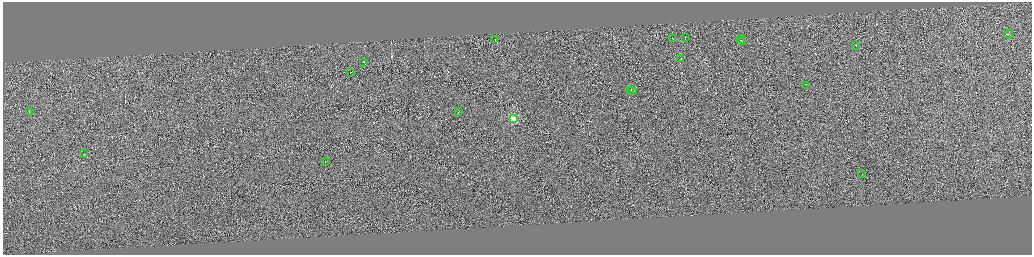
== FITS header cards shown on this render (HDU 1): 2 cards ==
NAXIS1  =                 4117
NAXIS2  =                 1012

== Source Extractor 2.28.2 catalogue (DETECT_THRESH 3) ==
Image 4117 x 1012 px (HDU 1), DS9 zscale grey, zoomed out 1/4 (1 PNG px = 4 x 4 image px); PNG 1034 x 257 px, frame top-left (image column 1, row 1009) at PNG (3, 2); each listed source drawn as its Kron ellipse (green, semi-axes under 4 px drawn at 4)
Background -0.0403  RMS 3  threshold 8.91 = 3 sigma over >= 5 px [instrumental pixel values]
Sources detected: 350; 330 cannot appear on this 1/4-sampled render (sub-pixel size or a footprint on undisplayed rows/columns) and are neither listed nor drawn; the other 20 listed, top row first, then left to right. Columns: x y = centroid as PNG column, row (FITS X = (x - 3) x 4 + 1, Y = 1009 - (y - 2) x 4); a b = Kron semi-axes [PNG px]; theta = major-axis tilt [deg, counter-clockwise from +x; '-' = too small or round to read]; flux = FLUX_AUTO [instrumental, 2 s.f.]
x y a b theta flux
1009 34 4 1 - 17000
686 37 2 1 - 5300
673 38 2 1 - 7600
495 39 2 1 - 6100
741 39 4 1 - 17000
742 40 2 1 - 18000
743 41 4 1 - 15000
856 45 2 1 - 5700
681 58 2 1 - 5800
364 62 2 1 - 10000
351 72 2 1 - 6100
806 85 3 1 - 10000
631 90 2 1 - 8500
633 90 2 1 - 15000
30 111 2 1 - 13000
459 111 2 1 - 5600
514 118 2 2 - 99000
84 153 2 1 - 7100
326 161 2 1 - 6100
862 173 2 1 - 4500
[330 sub-pixel or undisplayed-footprint detections neither listed nor drawn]